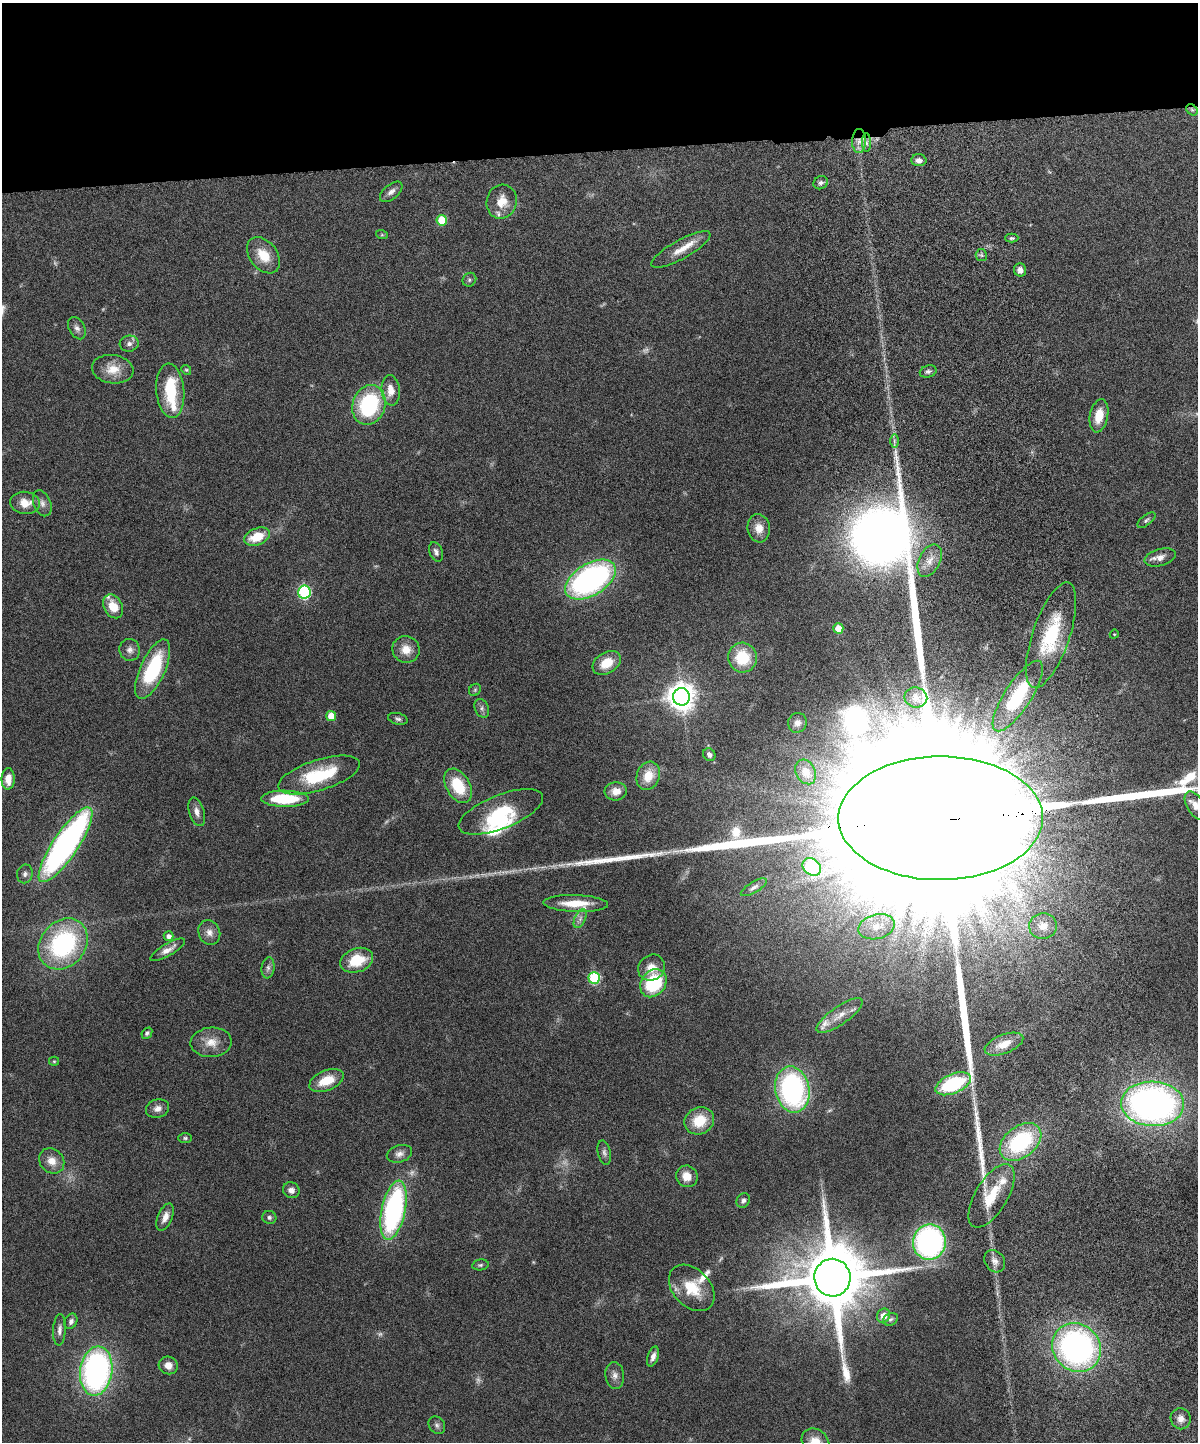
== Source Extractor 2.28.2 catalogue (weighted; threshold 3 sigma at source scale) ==
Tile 2 of 4 x 3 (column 2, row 1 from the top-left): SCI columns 1258-2453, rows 3042-4481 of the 4909 x 4747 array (HDU 1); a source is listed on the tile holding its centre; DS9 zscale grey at full resolution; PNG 1200 x 1444 px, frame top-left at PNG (2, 3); each listed source drawn as its Kron ellipse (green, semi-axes under 4 px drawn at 4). Shown black and unused: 10% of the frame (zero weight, under 6 of 12 exposures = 3% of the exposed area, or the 3 px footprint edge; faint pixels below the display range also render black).
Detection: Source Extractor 2.28.2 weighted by HDU 2 'WHT'; one run over the whole footprint, this tile lists its part. Background 0.0912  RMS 0.0045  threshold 0.0184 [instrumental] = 3 sigma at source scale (4.09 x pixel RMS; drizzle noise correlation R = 1.36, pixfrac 0.8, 0.05/0.05 arcsec/px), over >= 5 px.
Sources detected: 141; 8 too faint to see at this stretch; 2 inside a brighter object's white glare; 3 long thin detections or spike segments (spike, bleed or trail) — neither listed nor drawn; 7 inside a brighter listed object's ellipse — not listed separately; the other 121 listed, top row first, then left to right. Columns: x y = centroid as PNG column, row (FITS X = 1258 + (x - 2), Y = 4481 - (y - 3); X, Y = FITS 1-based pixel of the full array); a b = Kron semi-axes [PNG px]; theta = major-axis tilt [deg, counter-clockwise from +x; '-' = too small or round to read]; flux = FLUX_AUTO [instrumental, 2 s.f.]
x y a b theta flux
1192 110 6 5 - 0.86
859 141 12 7 89 3.3
866 143 9 4 -89 1.4
919 160 7 6 - 2.1
821 183 7 6 - 1.3
391 192 13 7 39 2.1
502 202 17 15 76 6.8
442 220 5 5 - 13
382 235 6 4 -18 0.51
1012 238 6 4 1 0.81
681 249 33 9 29 6.4
263 255 20 13 -52 9
981 255 6 5 - 0.76
1020 270 6 6 - 2.4
469 280 7 6 - 1
77 328 12 8 -61 2
129 344 9 8 - 1.8
113 369 21 14 -8 7.3
186 370 5 4 - 0.55
928 371 8 6 17 1.1
391 390 15 9 -85 5
170 391 27 14 -85 18
369 405 20 16 71 45
1099 416 17 9 79 7.6
894 441 7 4 -90 0.96
25 503 15 11 -6 6
42 503 14 8 -68 2.4
1146 520 10 5 38 1
759 528 14 11 -81 4.5
257 537 13 8 22 10
436 552 10 6 -71 1.5
1160 557 16 8 16 3.1
930 561 17 10 64 4.8
590 580 28 16 32 110
304 592 6 6 - 55
113 606 12 9 -62 8.1
838 628 5 5 - 6.1
1114 634 4 4 - 0.44
1051 635 55 18 71 28
406 649 14 13 - 5.4
130 650 11 10 - 2.4
742 658 15 14 - 15
607 663 15 10 32 8
153 669 32 12 65 32
475 690 6 5 - 0.76
1018 696 41 13 57 28
681 697 9 8 - 540
916 697 11 10 - 2.8
482 708 10 7 -68 1.5
331 716 5 5 - 7.6
398 719 10 5 -13 1.2
797 723 10 9 - 2.1
709 755 7 5 -50 1.6
806 772 13 9 -62 2.8
319 775 42 15 18 24
648 776 14 11 69 7.9
8 779 11 6 89 5.1
458 786 19 12 -59 16
616 791 11 9 4 4.2
285 799 24 8 0 22
1195 805 15 8 -59 3.5
197 812 15 7 -73 2.5
501 812 45 17 22 20
941 818 102 62 0 160000
66 845 44 12 56 150
812 867 10 8 -40 55
25 874 9 8 - 1.6
754 887 15 5 31 1.6
576 904 32 8 -2 11
580 919 10 5 64 1.6
1043 926 14 13 - 5.1
876 927 18 12 15 6.7
209 933 12 10 -66 2.9
168 936 5 5 - 2
63 944 27 22 50 61
168 950 20 6 30 3.2
357 960 17 12 19 13
268 968 10 6 83 1.6
651 968 14 12 41 5.3
594 978 6 6 - 36
653 983 15 12 54 29
840 1015 27 9 35 5.7
147 1033 6 4 47 0.94
211 1042 20 14 3 6.3
1004 1044 20 9 21 7
54 1061 5 5 - 0.51
327 1080 18 10 22 9.8
953 1084 19 9 23 33
792 1090 23 17 -79 87
1153 1104 31 22 -3 190
158 1108 12 9 18 2.7
699 1121 15 13 29 11
185 1138 7 5 0 0.76
1020 1142 23 15 38 41
604 1153 12 6 -78 1.5
399 1154 13 8 16 2.3
52 1161 14 11 -47 4.7
687 1176 11 10 - 5.1
291 1190 8 7 - 2.3
991 1196 35 16 59 15
743 1201 7 6 - 1.2
394 1210 30 12 78 87
165 1217 14 7 67 3.4
269 1217 7 6 - 1.1
929 1242 18 16 89 100
995 1261 12 9 -55 2.6
480 1265 8 5 10 0.86
832 1278 19 18 - 5300
692 1288 27 18 -46 14
883 1316 7 6 - 4
891 1319 8 6 31 1
71 1321 8 6 62 1.5
59 1330 16 6 87 2
1077 1347 25 23 -45 120
653 1357 10 5 71 2.2
168 1365 9 9 - 3.3
96 1371 25 16 82 120
615 1375 13 9 -83 2.5
1181 1419 10 10 - 3
437 1425 9 7 -53 1.4
816 1442 15 12 -46 7.3
Overlapping masked pixels (flux is a lower limit): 2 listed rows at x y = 859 141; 941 818
Isophote crosses this tile's border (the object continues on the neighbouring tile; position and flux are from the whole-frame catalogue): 3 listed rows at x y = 1195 805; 941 818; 816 1442